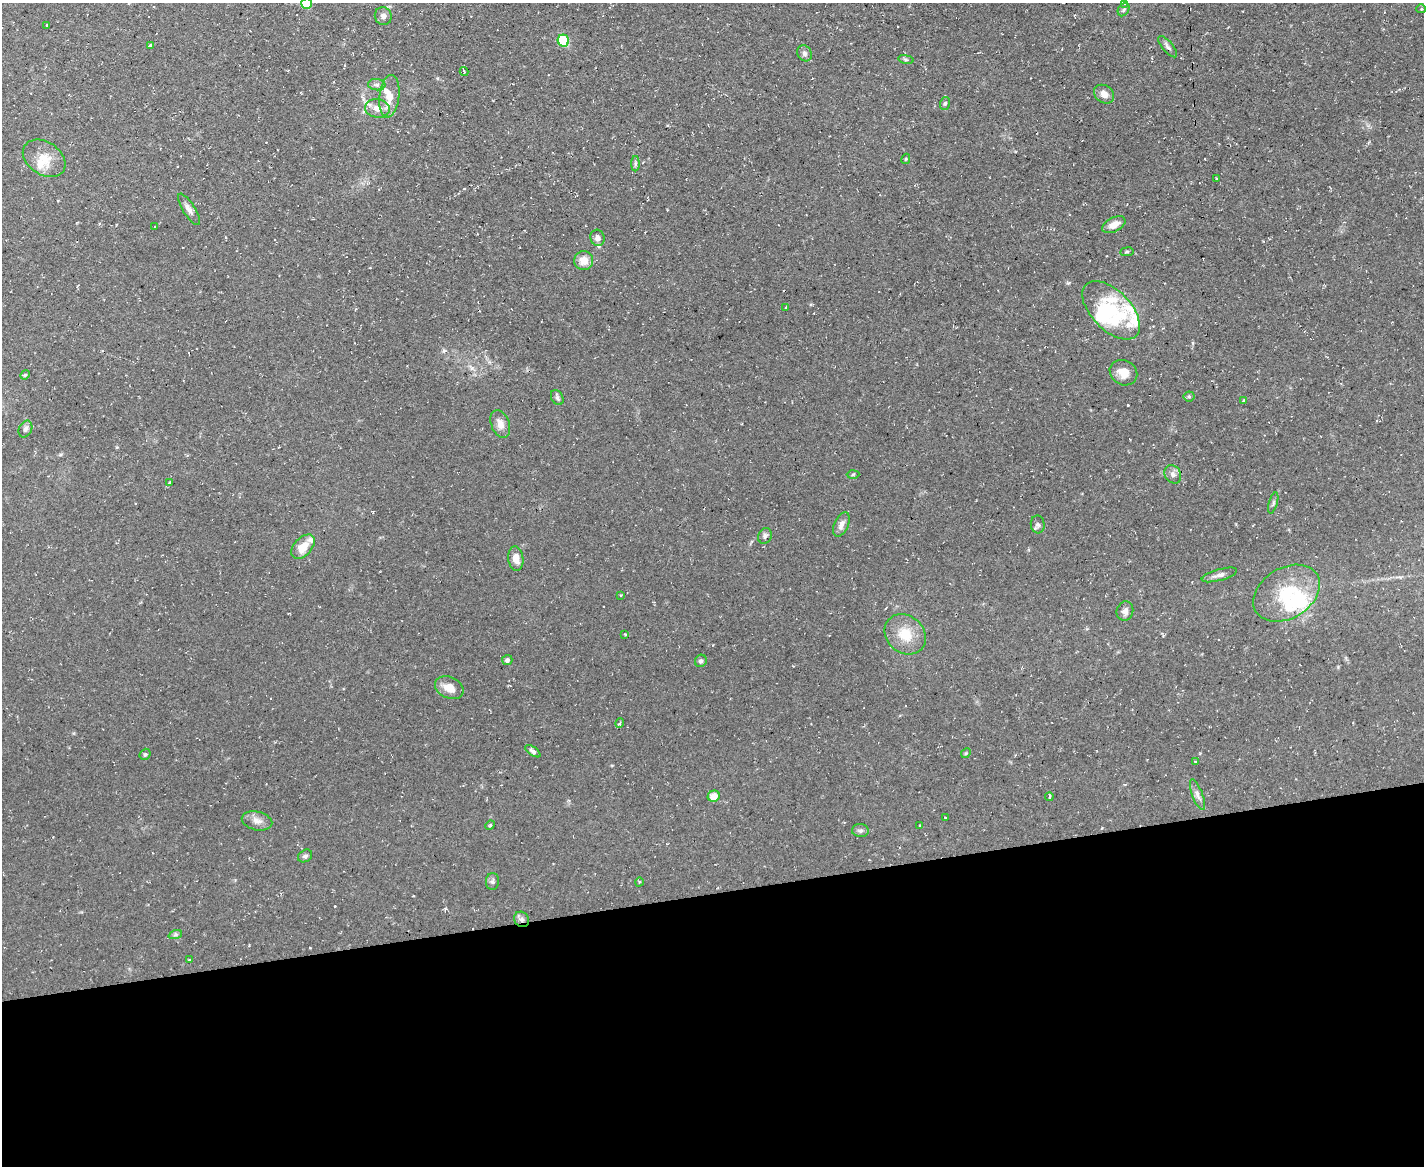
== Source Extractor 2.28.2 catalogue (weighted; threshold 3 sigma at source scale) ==
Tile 11 of 3 x 4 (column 2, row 4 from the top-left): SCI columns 1549-2970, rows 1-1164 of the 4627 x 4656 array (HDU 1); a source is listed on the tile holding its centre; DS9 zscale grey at full resolution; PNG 1426 x 1168 px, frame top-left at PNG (2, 3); each listed source drawn as its Kron ellipse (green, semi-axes under 4 px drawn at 4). Shown black and unused: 24% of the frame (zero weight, under 2 of 3 exposures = <1% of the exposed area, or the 3 px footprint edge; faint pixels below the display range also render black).
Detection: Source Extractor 2.28.2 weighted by HDU 2 'WHT'; one run over the whole footprint, this tile lists its part. Background 0.0853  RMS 0.0072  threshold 0.0326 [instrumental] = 3 sigma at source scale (4.5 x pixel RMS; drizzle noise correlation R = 1.50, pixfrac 1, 0.05/0.05 arcsec/px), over >= 5 px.
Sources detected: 86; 3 inside a brighter object's white glare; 2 cosmic-ray / hot-pixel residue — neither listed nor drawn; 8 inside a brighter listed object's ellipse — not listed separately; the other 73 listed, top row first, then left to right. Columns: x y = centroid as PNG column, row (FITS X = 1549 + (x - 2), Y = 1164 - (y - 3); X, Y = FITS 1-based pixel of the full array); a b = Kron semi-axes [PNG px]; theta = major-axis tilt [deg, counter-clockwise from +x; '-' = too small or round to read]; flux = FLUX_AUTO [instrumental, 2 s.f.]
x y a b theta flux
307 3 5 5 - 32
1125 3 4 3 - 0.84
1421 9 4 4 - 0.9
1124 10 7 5 56 1.3
383 16 9 8 - 2.7
47 25 3 3 - 0.74
563 41 6 5 - 26
150 45 3 3 - 2.4
1168 47 13 5 -50 2.1
805 53 8 7 - 2.4
906 59 8 4 -9 1.1
464 71 4 2 - 0.97
377 85 9 5 -6 2.2
1104 94 11 8 -37 5.1
389 96 21 10 83 10
945 103 6 5 - 1.4
377 108 12 9 -8 7.1
44 158 23 16 -34 14
906 159 5 4 - 0.76
635 164 8 4 89 1.3
1217 179 4 2 - 0.65
189 209 18 6 -58 3.9
1114 225 12 7 27 7
155 226 3 2 - 0.67
597 238 8 7 - 2.6
1127 252 7 3 8 1.1
584 260 9 9 - 7.5
786 308 3 3 - 0.8
1111 310 36 19 -46 36
1123 373 14 12 -31 8.1
25 375 5 4 - 0.89
1189 396 5 5 - 1
557 398 8 5 -60 1.8
1244 400 3 3 - 0.76
500 424 14 9 -69 5.4
25 429 9 6 65 2.5
853 474 6 4 3 0.9
1173 474 9 7 -56 2.9
169 482 3 3 - 1.2
1273 503 11 4 74 1.4
841 524 13 7 66 4
1038 524 9 7 -83 2.2
765 536 8 6 66 2.1
303 547 14 9 47 11
516 558 12 7 -82 5.9
1219 575 18 5 16 3.7
1287 593 36 25 31 38
620 595 3 2 - 0.58
1125 611 10 8 75 3.2
625 634 3 3 - 0.69
905 634 22 18 -43 18
507 660 5 5 - 2.3
701 661 6 6 - 1.7
449 688 15 10 -25 8.7
620 723 5 3 - 0.84
533 751 9 4 -35 1.8
966 753 5 4 - 0.84
145 754 6 5 - 1.3
1195 761 3 2 - 0.57
1197 795 16 5 -69 3.2
714 796 6 5 - 8.4
1049 797 4 3 - 1.6
945 818 3 2 - 0.6
257 821 15 9 -13 5.1
490 825 5 4 - 0.87
919 825 3 2 - 0.74
860 831 8 6 -3 2
305 856 7 6 - 1.8
492 882 8 6 80 1.8
639 882 4 3 - 0.67
521 919 8 7 - 2.7
175 935 7 4 18 1.3
189 960 3 2 - 0.65
Overlapping masked pixels (flux is a lower limit): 1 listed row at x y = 521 919
Isophote crosses this tile's border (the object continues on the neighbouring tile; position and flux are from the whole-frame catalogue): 2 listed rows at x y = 307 3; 1125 3
Unlisted compact peaks at least as high as the median listed source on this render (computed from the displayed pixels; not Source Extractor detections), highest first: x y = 1128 405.